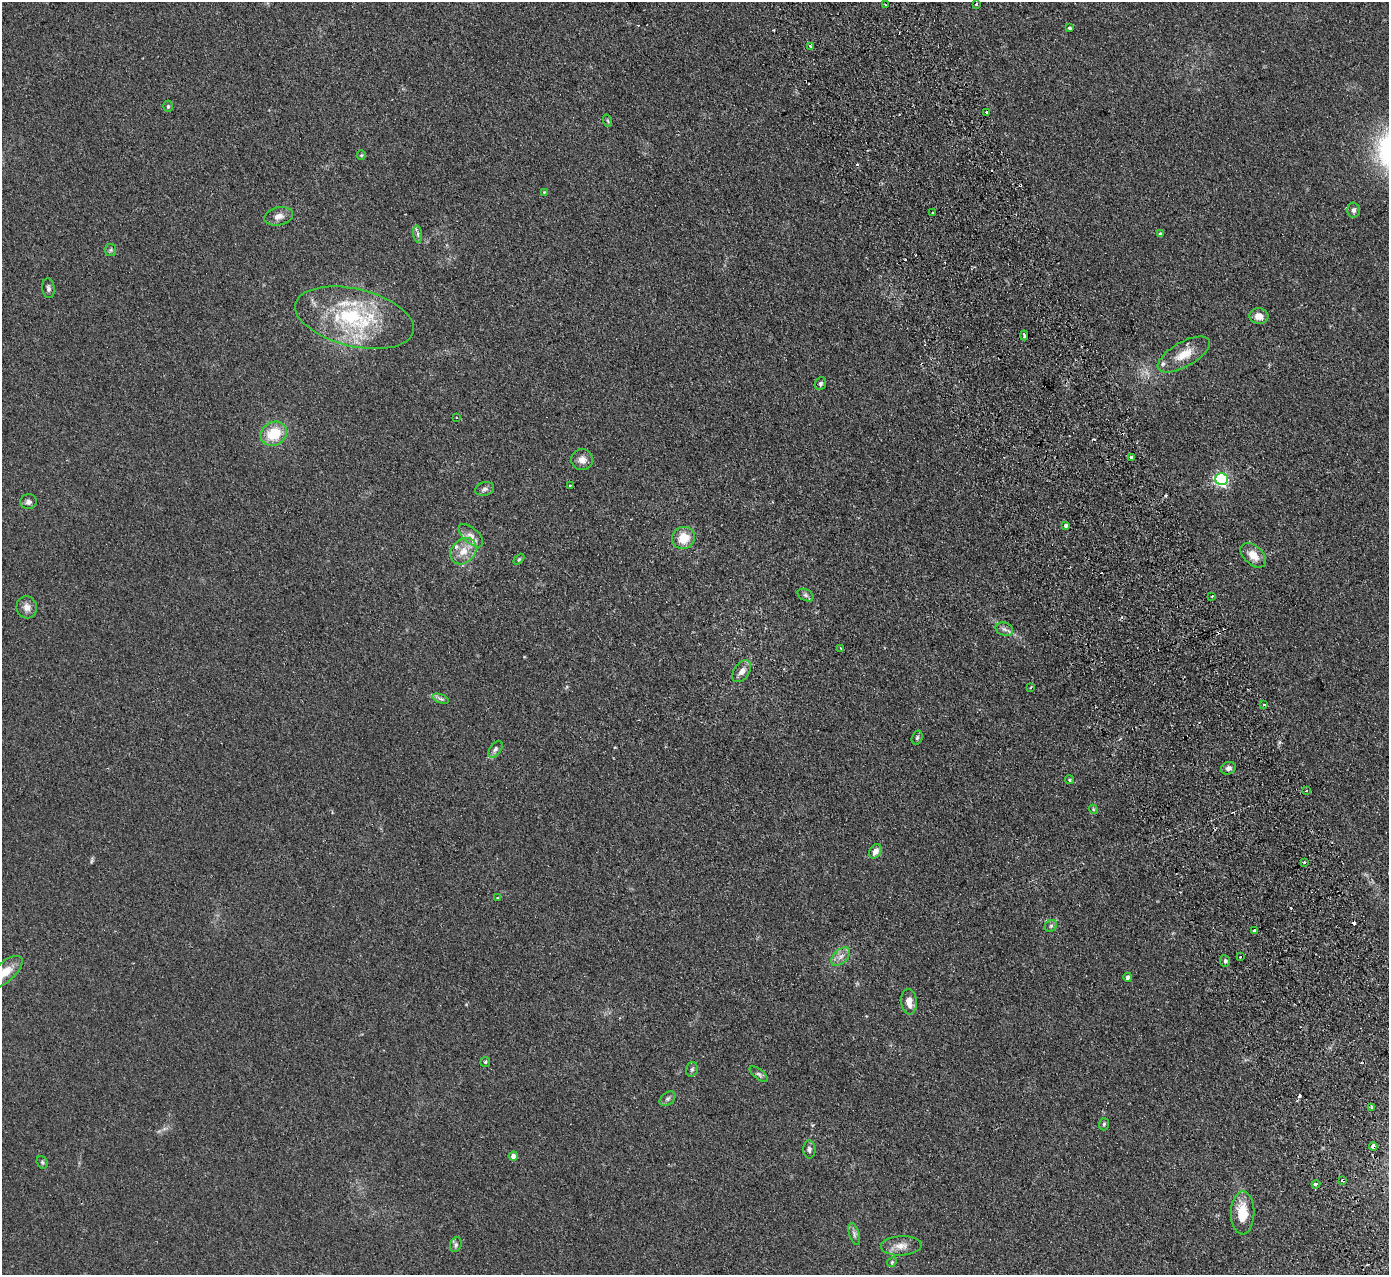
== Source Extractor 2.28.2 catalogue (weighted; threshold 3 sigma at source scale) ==
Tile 6 of 4 x 4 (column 2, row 2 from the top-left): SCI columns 1442-2828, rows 2728-4000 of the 5655 x 5585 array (HDU 1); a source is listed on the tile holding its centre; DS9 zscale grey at full resolution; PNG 1391 x 1277 px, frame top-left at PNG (2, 2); each listed source drawn as its Kron ellipse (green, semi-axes under 4 px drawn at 4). Shown black and unused: <1% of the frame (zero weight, under 2 of 3 exposures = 3% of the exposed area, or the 3 px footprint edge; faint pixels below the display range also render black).
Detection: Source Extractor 2.28.2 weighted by HDU 2 'WHT'; one run over the whole footprint, this tile lists its part. Background 0.145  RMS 0.01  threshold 0.0452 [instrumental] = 3 sigma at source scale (4.5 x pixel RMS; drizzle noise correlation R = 1.50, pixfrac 1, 0.05/0.05 arcsec/px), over >= 5 px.
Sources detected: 88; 7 cosmic-ray / hot-pixel residue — neither listed nor drawn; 3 inside a brighter listed object's ellipse — not listed separately; the other 78 listed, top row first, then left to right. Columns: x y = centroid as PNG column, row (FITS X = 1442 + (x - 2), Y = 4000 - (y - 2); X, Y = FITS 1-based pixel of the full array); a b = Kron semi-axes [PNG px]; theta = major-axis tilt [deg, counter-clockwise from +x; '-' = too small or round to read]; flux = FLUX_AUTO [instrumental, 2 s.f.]
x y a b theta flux
976 4 4 4 - 1
885 5 3 2 - 1.5
1069 28 3 3 - 5.1
811 46 3 3 - 2.2
168 106 5 4 - 1.4
986 112 3 3 - 4.2
608 121 6 4 -71 1.2
361 155 5 4 - 1.1
544 192 4 4 - 0.81
1354 210 7 6 - 3.2
933 213 3 3 - 1.9
279 216 14 9 12 6.2
418 234 8 4 -83 2.2
1160 234 4 4 - 2.2
110 250 6 5 - 1.9
48 288 10 6 -83 2.9
1259 316 9 8 - 8
354 318 61 28 -13 97
1024 335 5 3 - 6.1
1184 354 29 12 30 17
820 384 7 5 66 2.2
457 418 3 2 - 1.1
274 434 14 11 29 29
1131 457 3 3 - 6.1
582 460 11 10 - 6.5
1222 479 6 6 - 160
570 485 3 2 - 0.89
485 489 10 6 15 3
28 502 8 7 - 3.3
1065 526 4 3 - 12
471 536 15 7 -43 5.7
683 538 11 11 - 17
463 551 14 11 46 12
1253 555 15 9 -42 12
519 559 6 4 45 1.2
805 595 8 5 -27 2.5
1212 596 3 2 - 1.4
27 607 11 10 - 6.4
1004 629 9 6 -17 3.3
841 648 3 2 - 1.1
742 671 12 7 55 5.9
1031 688 3 3 - 1.2
441 699 9 4 -19 2.3
1264 705 3 3 - 1.4
917 738 7 5 73 1.9
495 749 9 5 53 2.7
1228 768 7 6 - 3.4
1070 780 4 4 - 1.5
1306 791 3 2 - 0.91
1093 809 5 3 - 0.88
875 851 8 5 59 5.4
1304 862 3 3 - 2.9
498 898 3 3 - 1.5
1051 926 6 5 - 2
1254 931 3 3 - 2.2
841 957 11 6 45 5.4
1240 957 3 3 - 1.3
1225 961 5 5 - 2.5
5 972 22 9 41 15
1128 977 4 4 - 3.1
909 1002 12 8 -86 8.8
485 1062 5 5 - 1.4
692 1069 7 5 74 1.9
759 1074 11 4 -39 2.5
668 1099 9 6 39 2.5
1372 1108 4 3 - 4.7
1104 1124 6 5 - 1.6
1373 1146 4 3 - 11
809 1149 9 6 -88 2.7
513 1156 4 4 - 5
42 1162 6 5 - 1.6
1343 1180 3 3 - 3.7
1316 1184 4 3 - 4.4
1243 1213 21 12 89 25
854 1234 11 5 -73 3
456 1245 7 5 69 2.2
901 1246 20 9 3 9.2
892 1262 5 4 - 1.3
Overlapping masked pixels (flux is a lower limit): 3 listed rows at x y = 1024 335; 1373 1146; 1343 1180
Isophote crosses this tile's border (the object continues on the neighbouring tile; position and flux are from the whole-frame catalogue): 1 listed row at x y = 5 972